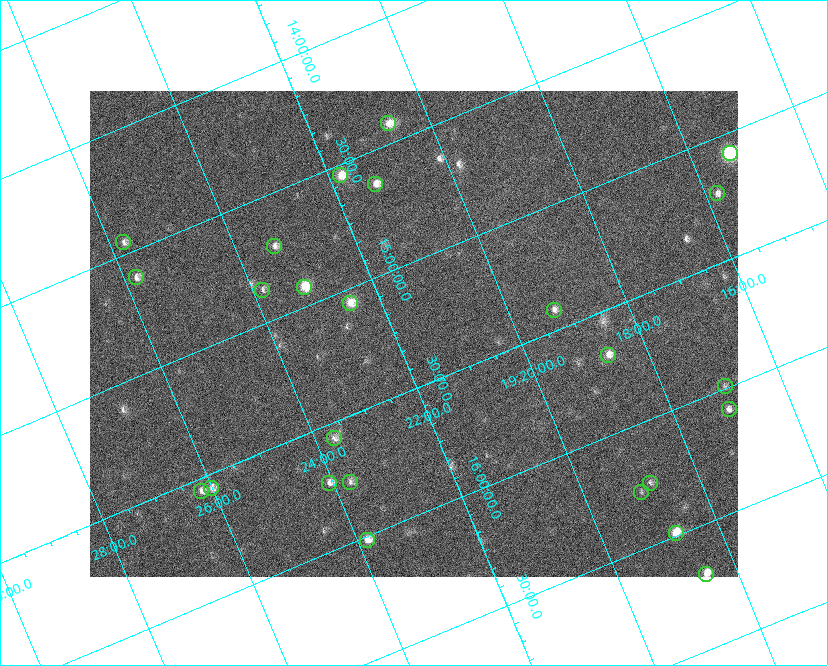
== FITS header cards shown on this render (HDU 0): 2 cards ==
NAXIS1  =                  648 / length of data axis 1
NAXIS2  =                  486 / length of data axis 2

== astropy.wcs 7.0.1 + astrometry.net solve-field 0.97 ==
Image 648 x 486 px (HDU 0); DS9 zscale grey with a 90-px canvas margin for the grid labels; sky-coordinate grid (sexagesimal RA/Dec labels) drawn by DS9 from the SOLVED WCS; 25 Tycho-2 reference stars matched to detected sources circled (green)
Header WCS: none
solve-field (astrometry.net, Tycho-2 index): SOLVED blind (the file carries no WCS)
Solved WCS: RA---TAN-SIP/DEC--TAN-SIP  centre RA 19:21:41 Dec +15:17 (290.42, +15.28 deg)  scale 15.3 arcsec/px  FOV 164.9' x 123.7'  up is -157 deg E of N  parity flipped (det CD > 0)
(file carries no celestial WCS; the grid is the blind solution)
Tycho-2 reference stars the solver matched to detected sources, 25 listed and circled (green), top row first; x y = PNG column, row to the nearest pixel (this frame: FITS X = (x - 90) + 1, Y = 486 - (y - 91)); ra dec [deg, ICRS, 3 dp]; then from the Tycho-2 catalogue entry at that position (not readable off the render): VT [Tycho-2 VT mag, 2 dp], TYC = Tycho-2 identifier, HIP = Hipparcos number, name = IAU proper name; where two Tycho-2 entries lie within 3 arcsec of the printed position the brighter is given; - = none
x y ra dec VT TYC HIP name
388 123 290.170 +14.419 7.86 1054-844-1 95082 -
730 153 288.834 +15.084 5.69 1599-3869-1 94624 -
340 175 290.452 +14.543 7.44 1054-679-1 - -
375 184 290.323 +14.634 7.66 1054-951-1 95132 -
717 193 288.951 +15.222 8.24 1599-3918-1 94665 -
123 242 291.441 +14.452 8.37 1067-789-1 - -
274 246 290.838 +14.713 8.21 1054-205-1 95303 -
136 277 291.451 +14.609 8.24 1067-445-1 95522 -
304 287 290.784 +14.921 6.67 1054-223-1 95287 -
262 290 290.960 +14.864 8.44 1054-411-1 - -
350 303 290.625 +15.059 7.77 1600-2349-1 - -
554 310 289.809 +15.416 8.37 1599-3313-1 94944 -
608 355 289.664 +15.681 7.94 1599-1947-1 94894 -
725 386 289.242 +15.992 8.86 1599-2780-1 - -
729 409 289.265 +16.088 8.20 1599-2332-1 - -
334 438 290.922 +15.560 8.69 1600-1874-1 - -
350 482 290.929 +15.760 8.70 1600-822-1 95334 -
329 483 291.017 +15.730 8.16 1600-168-1 - -
650 483 289.708 +16.250 8.60 1599-1761-1 - -
211 488 291.504 +15.557 8.17 1600-1630-1 95542 -
201 491 291.551 +15.552 8.28 1600-1749-1 95559 -
641 492 289.759 +16.274 9.33 1599-1589-1 - -
676 533 289.688 +16.488 7.07 1599-570-1 94905 -
367 540 290.960 +16.014 7.62 1600-1088-1 95346 -
706 574 289.631 +16.698 7.50 1599-66-1 94884 -